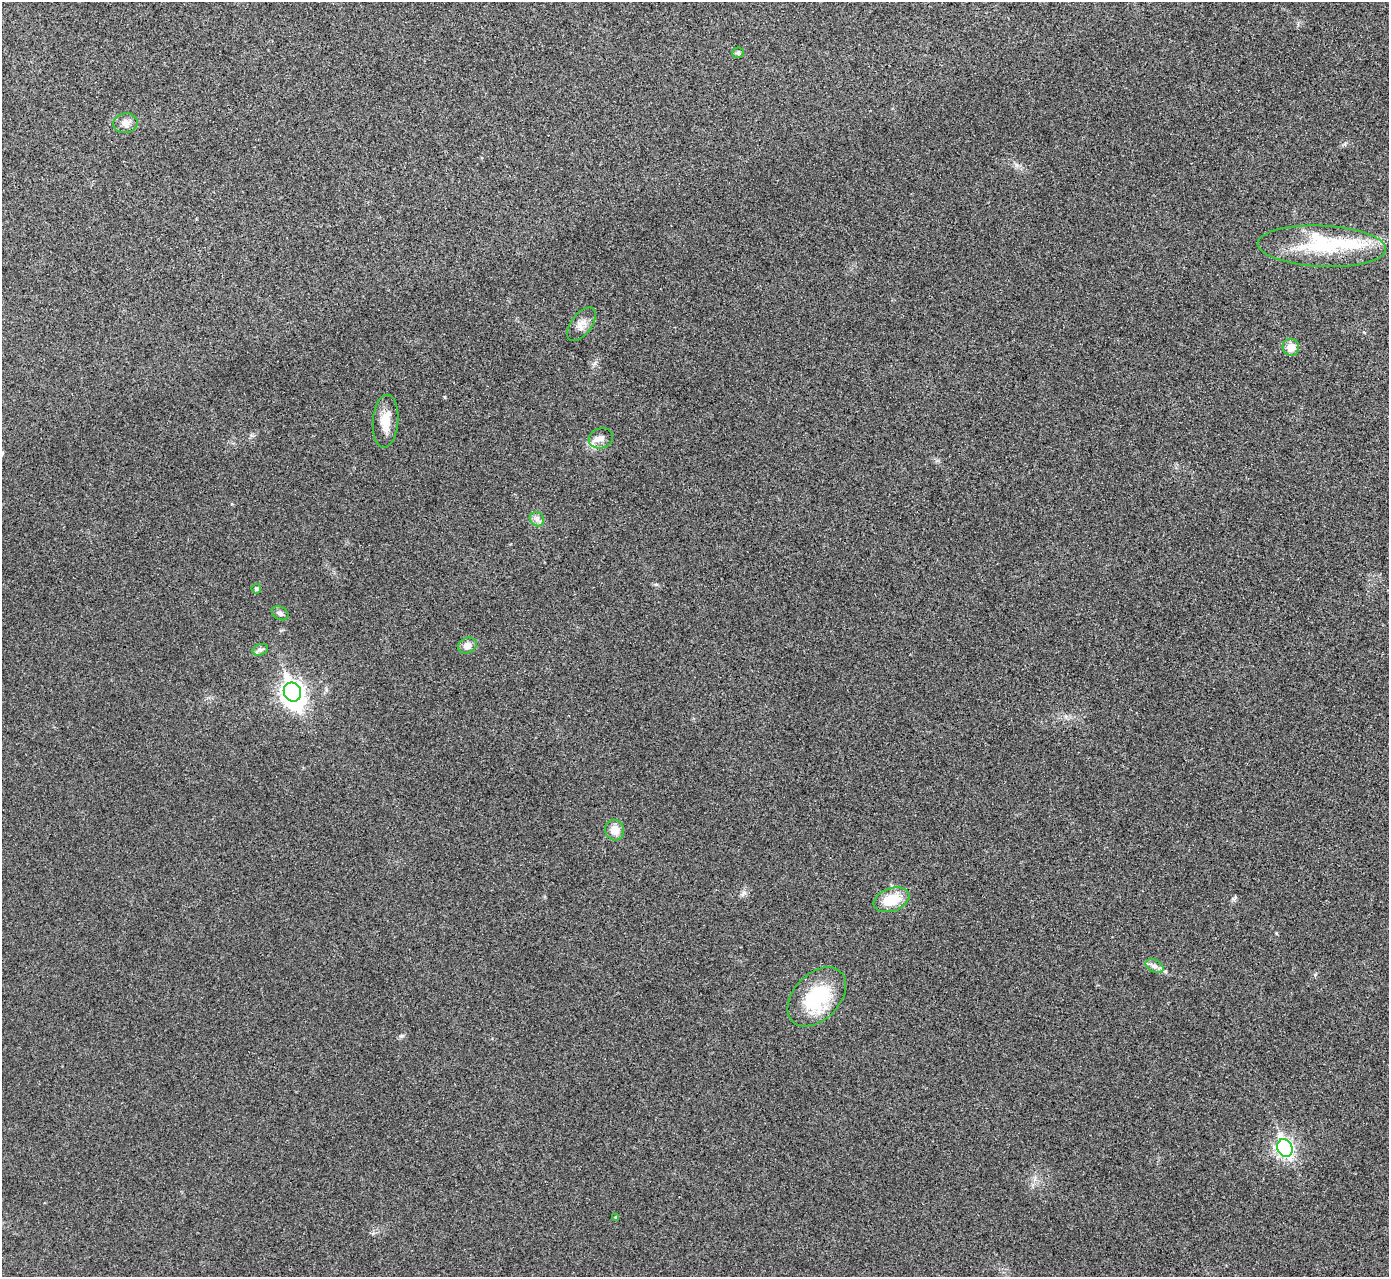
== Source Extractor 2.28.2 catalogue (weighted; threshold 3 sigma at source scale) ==
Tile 10 of 4 x 4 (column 2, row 3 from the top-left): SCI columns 1392-2778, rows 1435-2709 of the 5559 x 5548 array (HDU 1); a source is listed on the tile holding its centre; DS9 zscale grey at full resolution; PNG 1391 x 1279 px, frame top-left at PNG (2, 2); each listed source drawn as its Kron ellipse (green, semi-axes under 4 px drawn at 4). Shown black and unused: <1% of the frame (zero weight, under 3 of 4 exposures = <1% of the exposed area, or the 3 px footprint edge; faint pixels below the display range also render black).
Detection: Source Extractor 2.28.2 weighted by HDU 2 'WHT'; one run over the whole footprint, this tile lists its part. Background 0.0293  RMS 0.0061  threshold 0.0273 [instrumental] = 3 sigma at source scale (4.5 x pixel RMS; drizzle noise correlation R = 1.50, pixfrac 1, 0.05/0.05 arcsec/px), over >= 5 px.
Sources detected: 23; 3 inside a brighter object's white glare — neither listed nor drawn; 1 inside a brighter listed object's ellipse — not listed separately; the other 19 listed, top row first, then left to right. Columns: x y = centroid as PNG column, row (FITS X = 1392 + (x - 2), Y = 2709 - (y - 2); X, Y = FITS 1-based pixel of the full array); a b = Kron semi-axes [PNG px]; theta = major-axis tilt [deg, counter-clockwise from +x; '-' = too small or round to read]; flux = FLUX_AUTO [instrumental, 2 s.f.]
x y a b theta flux
738 53 6 5 - 0.97
125 123 12 9 9 3.9
1322 246 64 20 -3 40
581 324 19 10 53 5.1
1291 347 8 8 - 6.4
386 421 26 12 85 9.8
601 438 12 10 19 4.3
537 519 8 6 -45 2.2
256 589 4 4 - 1.4
280 613 9 6 -28 1.9
467 645 10 7 22 3.8
260 650 8 5 15 1.7
292 692 9 8 - 310
615 830 10 9 - 6.9
892 900 19 11 20 16
1155 966 9 6 -27 2.5
817 997 34 23 46 39
1285 1148 9 7 -64 180
615 1217 4 4 - 0.52
Unlisted compact peaks at least as high as the median listed source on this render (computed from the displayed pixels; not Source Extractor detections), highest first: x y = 744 893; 401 1036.